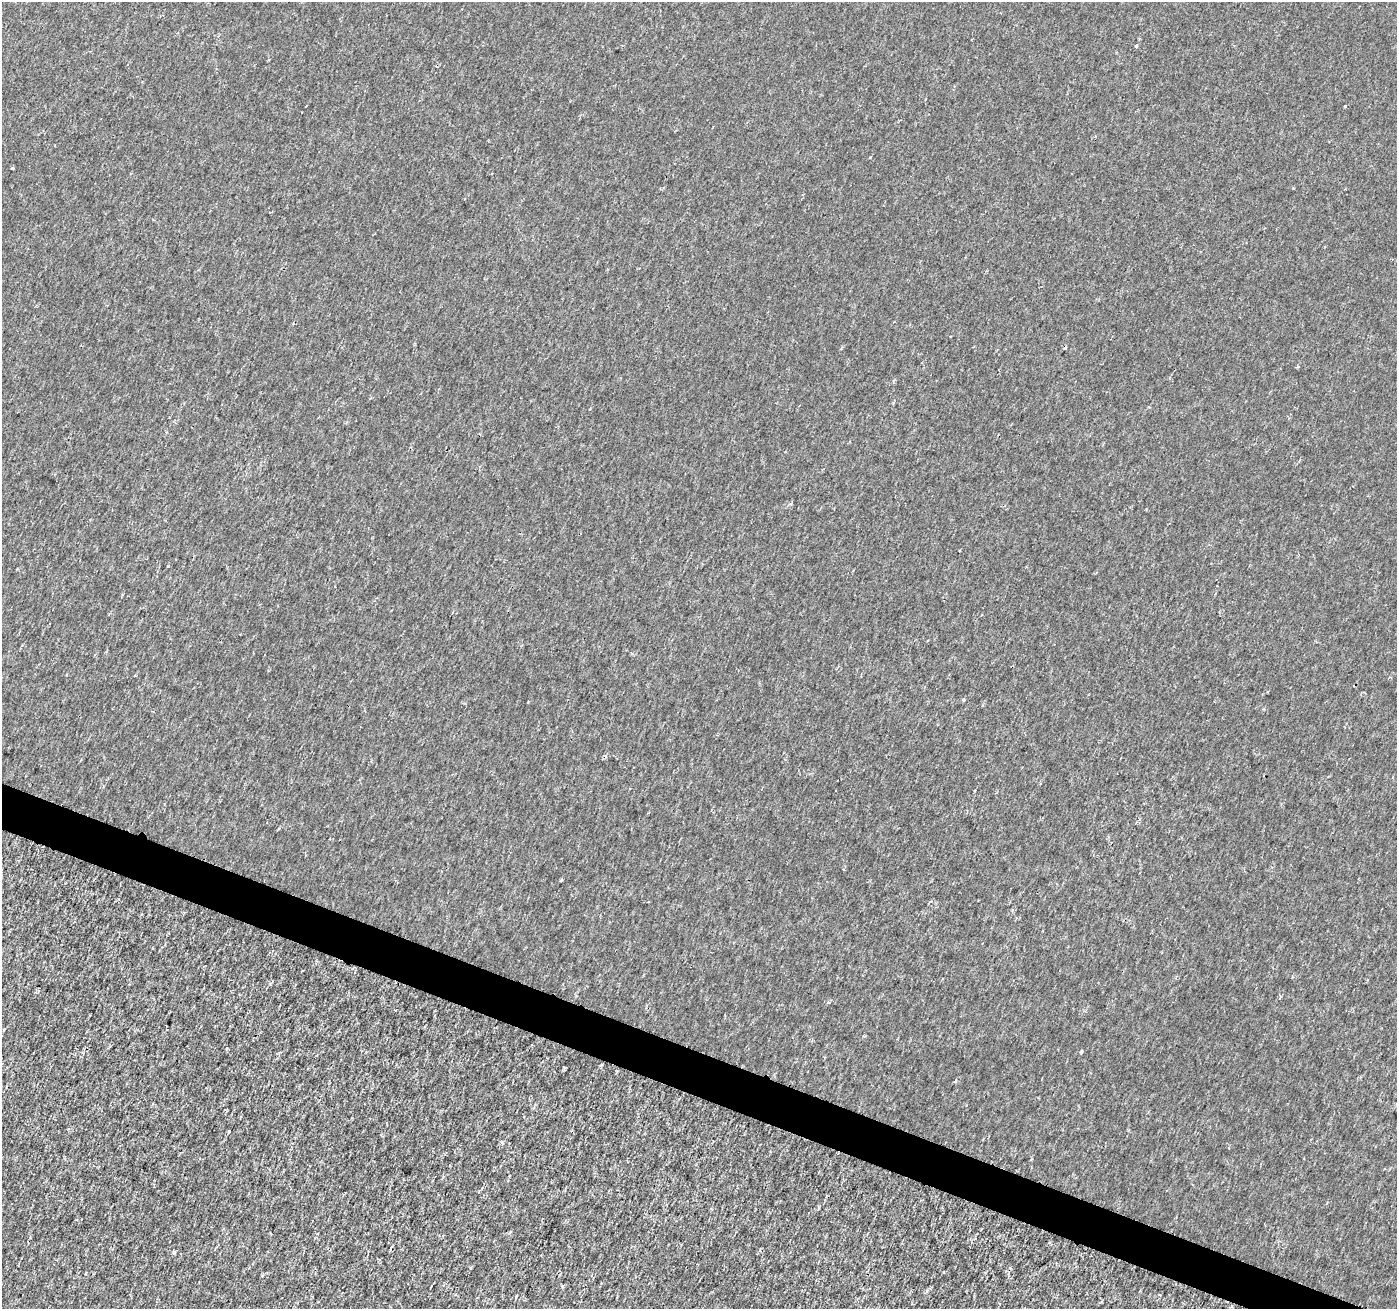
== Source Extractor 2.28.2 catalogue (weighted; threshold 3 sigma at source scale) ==
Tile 6 of 4 x 4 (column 2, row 2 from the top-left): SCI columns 1403-2797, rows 2891-4197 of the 5588 x 5717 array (HDU 1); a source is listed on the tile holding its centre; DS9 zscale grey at full resolution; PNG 1399 x 1311 px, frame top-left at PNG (2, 2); no overlay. Shown black and unused: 3% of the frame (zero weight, under 2 of 3 exposures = <1% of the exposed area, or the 3 px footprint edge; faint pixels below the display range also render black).
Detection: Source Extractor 2.28.2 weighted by HDU 2 'WHT'; one run over the whole footprint, this tile lists its part. Background -6.86e-05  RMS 0.0018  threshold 0.00829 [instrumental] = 3 sigma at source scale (4.5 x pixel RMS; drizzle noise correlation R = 1.50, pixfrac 1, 0.0396/0.0396 arcsec/px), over >= 5 px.
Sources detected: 13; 3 cosmic-ray / hot-pixel residue — not listed; the other 10 listed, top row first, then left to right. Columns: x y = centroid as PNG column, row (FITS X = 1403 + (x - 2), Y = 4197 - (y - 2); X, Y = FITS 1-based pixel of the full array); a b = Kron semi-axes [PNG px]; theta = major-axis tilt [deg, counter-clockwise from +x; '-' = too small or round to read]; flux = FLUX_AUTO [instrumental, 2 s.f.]
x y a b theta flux
1136 46 3 3 - 0.33
1345 106 3 3 - 0.2
13 168 3 3 - 0.38
168 566 3 3 - 0.16
963 700 3 3 - 0.93
829 1002 3 3 - 0.56
1081 1052 4 3 - 0.32
6 1087 3 2 - 0.14
174 1253 6 3 43 0.25
516 1297 4 3 - 0.23